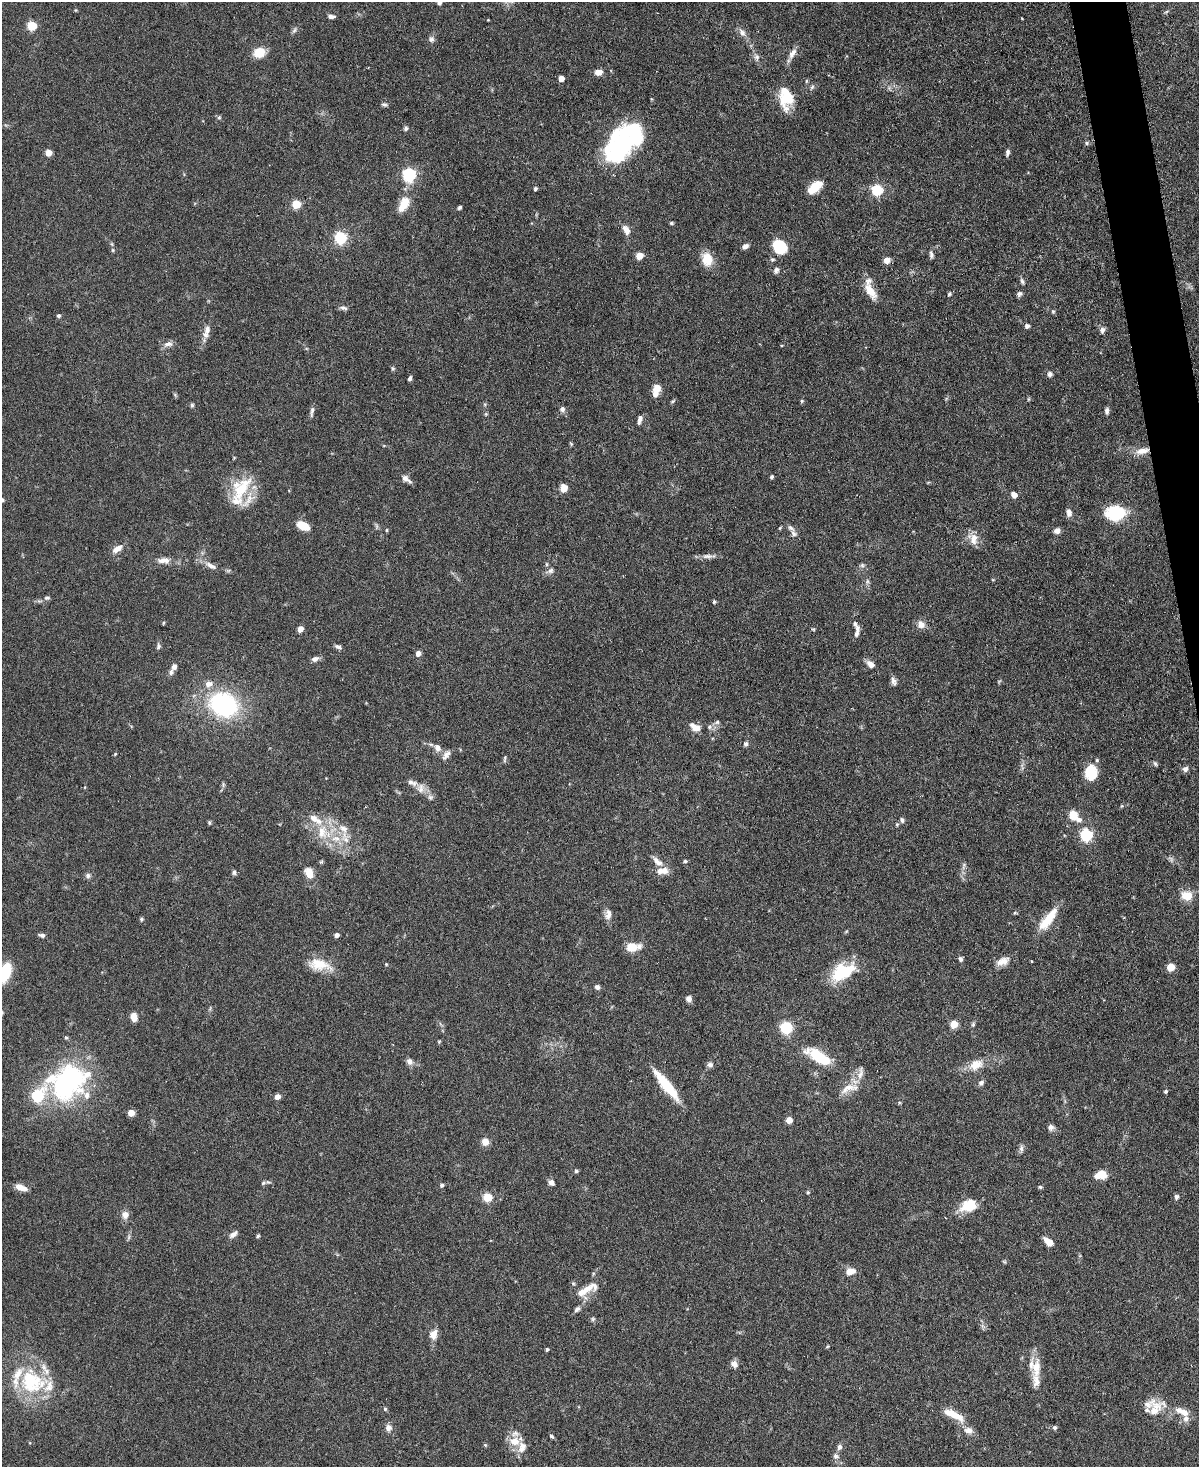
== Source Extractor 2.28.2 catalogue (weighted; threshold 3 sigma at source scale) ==
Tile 6 of 4 x 3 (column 2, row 2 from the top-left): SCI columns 1205-2401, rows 1603-3067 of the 4803 x 4819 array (HDU 1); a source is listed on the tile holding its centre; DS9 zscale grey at full resolution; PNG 1201 x 1469 px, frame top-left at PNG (2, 2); no overlay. Shown black and unused: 2% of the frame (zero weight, under 3 of 6 exposures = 2% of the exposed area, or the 3 px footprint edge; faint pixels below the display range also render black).
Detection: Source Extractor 2.28.2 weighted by HDU 2 'WHT'; one run over the whole footprint, this tile lists its part. Background 0.0911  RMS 0.0035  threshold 0.0143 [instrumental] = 3 sigma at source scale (4.09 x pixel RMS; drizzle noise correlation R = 1.36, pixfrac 0.8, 0.05/0.05 arcsec/px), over >= 5 px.
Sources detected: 248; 3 too faint to see at this stretch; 4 inside a brighter object's white glare — not listed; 31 inside a brighter listed object's ellipse — not listed separately; the other 210 listed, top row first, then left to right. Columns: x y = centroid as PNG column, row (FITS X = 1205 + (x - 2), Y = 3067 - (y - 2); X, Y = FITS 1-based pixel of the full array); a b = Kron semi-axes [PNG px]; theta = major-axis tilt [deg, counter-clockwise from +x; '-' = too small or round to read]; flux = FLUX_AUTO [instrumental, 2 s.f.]
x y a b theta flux
439 3 4 4 - 0.85
75 10 5 3 - 0.29
1166 12 6 4 20 0.44
331 16 9 5 -3 1.1
1022 18 3 2 - 0.21
488 20 2 2 - 0.21
32 26 5 5 - 20
294 30 10 5 58 0.79
742 32 13 8 -49 1.7
431 39 9 8 - 1.1
259 53 14 11 14 5
792 53 16 7 59 2.2
757 57 11 7 -81 1.3
599 72 8 6 7 2.2
561 78 5 4 - 3.6
806 81 6 4 89 0.4
812 87 9 5 65 0.68
786 97 25 15 -85 11
384 104 7 5 -9 0.69
219 117 6 5 - 0.51
406 128 6 5 - 0.69
1087 143 6 5 - 0.53
1007 152 9 5 78 0.93
49 153 5 4 - 5.8
614 155 25 13 14 20
409 175 6 6 - 62
814 187 15 8 42 7.5
535 189 5 5 - 0.54
877 190 6 5 - 30
296 204 5 5 - 13
404 204 21 11 61 5.5
459 207 5 4 - 0.58
671 223 5 4 - 0.47
626 230 13 7 -61 2.4
340 237 6 5 - 36
112 244 6 4 -71 0.41
745 246 8 5 28 1.3
779 246 12 9 -54 18
113 250 5 5 - 0.45
931 255 10 5 -84 0.91
639 256 5 5 - 7
707 259 16 12 -77 5.7
772 259 6 5 - 0.55
887 260 7 6 - 1.9
776 270 9 6 60 1.1
1022 281 8 5 -74 0.72
870 291 24 10 -58 5.2
949 294 6 4 63 0.52
1020 294 6 6 - 0.89
344 308 11 5 -13 0.92
1053 311 5 5 - 0.46
59 316 4 4 - 0.82
1027 326 5 5 - 0.97
1102 330 8 6 84 1.2
205 335 9 8 - 1.7
168 344 13 7 11 1.7
393 369 6 5 - 0.5
1050 374 6 6 - 0.98
410 378 6 4 62 0.74
657 388 9 7 55 3.3
1028 399 6 4 89 0.37
673 401 7 4 27 0.44
802 401 5 4 - 0.46
192 405 6 4 89 0.56
562 409 8 7 - 1
312 411 15 4 82 1
1107 411 8 5 89 1
486 414 5 5 - 0.38
640 419 9 5 76 1.4
571 444 6 4 -47 0.38
1142 451 19 8 11 3.4
772 477 4 4 - 0.64
406 479 12 6 -37 1.6
241 488 37 21 55 13
564 488 7 6 - 3.4
1014 495 5 5 - 3
2 500 6 5 - 0.65
1069 513 10 6 -79 1.6
1115 513 13 9 -3 27
303 526 11 7 -25 7.2
780 528 6 3 54 0.33
791 528 10 6 -35 1.2
386 530 4 4 - 0.39
1057 531 7 6 - 1.6
973 539 17 12 -65 3.5
117 549 13 7 34 2.6
708 556 22 6 1 1.8
162 561 13 8 -5 2.3
862 565 6 6 - 0.67
211 566 17 6 -31 2.1
550 571 11 7 33 1.4
47 598 9 5 0 0.68
714 602 5 4 - 0.43
163 623 5 3 - 0.3
921 624 10 9 - 2.2
857 628 9 6 89 1.2
300 629 5 4 - 3.4
813 629 6 3 -18 0.34
158 646 7 6 - 0.82
338 647 9 5 -21 0.92
418 653 5 4 - 2.2
315 659 9 6 25 1.4
870 664 10 7 -42 2.1
171 672 9 6 68 1.1
893 680 10 7 -62 1.2
223 705 31 24 -21 40
717 722 7 6 - 0.78
695 727 13 8 -31 2.8
710 727 7 7 - 0.99
746 744 7 6 - 0.72
437 748 11 8 -71 1.9
115 754 5 3 - 0.34
446 755 14 7 53 1.7
505 758 9 3 82 0.49
1155 764 7 4 -53 0.59
1185 769 8 7 - 1.2
1091 773 17 13 -87 7.2
223 785 7 4 73 0.56
421 788 14 10 78 2.5
430 797 8 6 -1 0.93
1073 815 9 8 - 5.2
902 820 7 5 -72 0.77
209 822 5 4 - 0.46
897 824 5 4 - 0.42
343 829 21 12 -61 5.1
322 832 21 15 88 8.1
1086 835 6 5 - 41
657 861 15 7 -42 2.2
685 861 4 4 - 0.53
963 866 12 4 84 1
662 871 16 8 5 3.2
234 872 7 5 -89 0.65
309 873 12 8 -63 4.3
88 876 7 7 - 0.91
1187 896 11 9 -2 5.7
1015 913 6 3 -18 0.35
608 914 14 9 85 2.1
1050 916 26 12 49 6.4
141 919 5 5 - 0.49
42 935 7 4 -13 0.99
337 935 4 4 - 1.5
631 947 12 10 -4 4.4
960 959 6 5 - 0.78
1002 961 18 10 24 3.1
386 964 4 4 - 0.31
319 965 31 13 -12 7.2
1170 967 5 5 - 9.5
841 972 28 18 62 12
4 973 16 9 61 17
597 987 6 5 - 1
689 999 6 6 - 1.5
134 1017 8 6 -79 3.5
954 1024 5 5 - 9.1
973 1024 7 5 69 0.54
786 1028 6 6 - 19
66 1037 6 4 -1 0.38
439 1041 6 3 19 0.33
818 1056 27 11 -34 12
409 1061 9 7 -49 1.5
710 1065 8 7 - 1.1
976 1065 21 13 23 5
860 1073 19 7 78 2.3
68 1082 43 32 36 60
981 1083 8 6 44 1
666 1085 34 8 -51 15
849 1088 28 11 15 4.8
1166 1091 4 4 - 0.51
277 1097 7 6 - 1.4
131 1113 4 4 - 5.9
789 1120 5 4 - 5.3
1051 1127 9 7 -87 1.2
485 1142 9 9 - 2
1021 1148 10 6 85 1
576 1171 4 4 - 0.64
1101 1175 11 8 12 5
551 1182 7 6 - 1.3
263 1183 6 5 - 0.54
442 1185 5 4 - 0.79
21 1187 12 6 -22 3.5
1040 1187 5 4 - 0.48
808 1192 5 4 - 0.38
487 1197 5 5 - 15
1176 1197 6 5 - 0.79
969 1206 22 15 18 6.8
125 1215 9 8 - 2.1
233 1234 11 6 37 1.5
258 1236 5 4 - 0.44
1048 1242 10 6 -42 3.6
1004 1261 6 4 -3 0.42
850 1271 10 7 11 3.5
587 1288 30 10 18 4.8
577 1309 9 6 44 0.96
593 1319 6 5 - 0.55
434 1334 14 10 68 2.6
827 1347 5 3 - 0.32
547 1350 4 3 - 0.63
734 1364 8 7 - 1.8
1036 1368 31 12 85 5.5
31 1381 36 29 -28 25
385 1409 5 5 - 0.43
1155 1409 30 20 57 7.2
1182 1412 20 8 -24 3.7
955 1415 27 10 -30 5.4
1055 1427 6 5 - 0.67
388 1428 8 8 - 1.8
552 1436 6 4 -38 0.56
514 1441 12 9 -6 4.5
485 1445 5 5 - 0.36
839 1447 8 6 73 1.2
836 1456 9 8 - 1.3
Overlapping masked pixels (flux is a lower limit): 1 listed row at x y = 1142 451
Isophote crosses this tile's border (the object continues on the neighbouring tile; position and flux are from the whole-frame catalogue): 4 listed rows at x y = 439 3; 2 500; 1187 896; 4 973